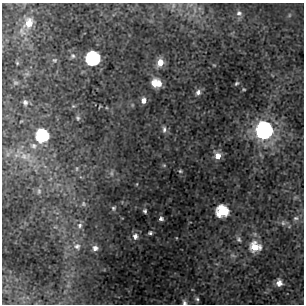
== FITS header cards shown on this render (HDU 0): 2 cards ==
NAXIS1  =                  302 / NUMBER OF ELEMENTS ALONG THIS AXIS
NAXIS2  =                  302 / NUMBER OF ELEMENTS ALONG THIS AXIS

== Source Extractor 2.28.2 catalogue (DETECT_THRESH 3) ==
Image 302 x 302 px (HDU 0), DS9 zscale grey, 1 PNG px = 1 image px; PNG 306 x 306 px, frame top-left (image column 1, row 302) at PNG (2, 3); no overlay
Background 9.06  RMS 0.54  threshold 1.62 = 3 sigma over >= 5 px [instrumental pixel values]
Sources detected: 48; all 48 listed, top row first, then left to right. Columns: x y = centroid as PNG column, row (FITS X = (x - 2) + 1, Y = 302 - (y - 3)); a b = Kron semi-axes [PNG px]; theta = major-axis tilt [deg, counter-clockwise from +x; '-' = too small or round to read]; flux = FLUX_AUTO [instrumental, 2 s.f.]
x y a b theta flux
173 5 8 5 72 91
239 13 8 7 - 130
289 15 6 4 89 48
29 23 14 10 64 590
73 56 7 7 - 94
93 58 9 9 - 3600
54 60 7 5 14 62
160 62 9 7 69 340
17 63 4 3 - 32
16 83 8 4 0 52
156 83 9 7 -10 610
236 83 6 4 39 55
244 89 3 2 - 32
198 92 7 6 - 140
144 100 7 6 - 170
25 102 6 5 - 110
73 106 4 4 - 41
100 107 6 2 46 27
78 118 7 5 -66 67
164 129 9 6 87 120
264 130 10 10 - 10000
42 136 9 9 - 2100
33 146 10 8 -11 170
218 155 8 7 - 320
24 156 15 10 -15 440
164 165 5 4 - 42
77 169 8 4 82 55
180 171 5 4 - 50
111 173 9 5 -90 93
137 184 4 3 - 24
39 191 9 6 81 90
83 204 8 7 - 90
113 208 6 5 - 57
145 211 4 3 - 66
222 211 9 9 - 1500
296 218 9 6 1 100
161 219 4 4 - 88
283 223 7 6 - 97
80 225 8 7 - 140
150 233 4 3 - 58
135 236 7 6 - 150
239 239 9 7 -72 110
77 246 10 9 - 240
255 247 11 10 - 790
95 248 7 7 - 170
279 283 7 6 - 270
197 299 6 5 - 64
184 302 7 5 -64 85
At the frame edge (FLAGS 8, measured only in part): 1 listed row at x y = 184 302